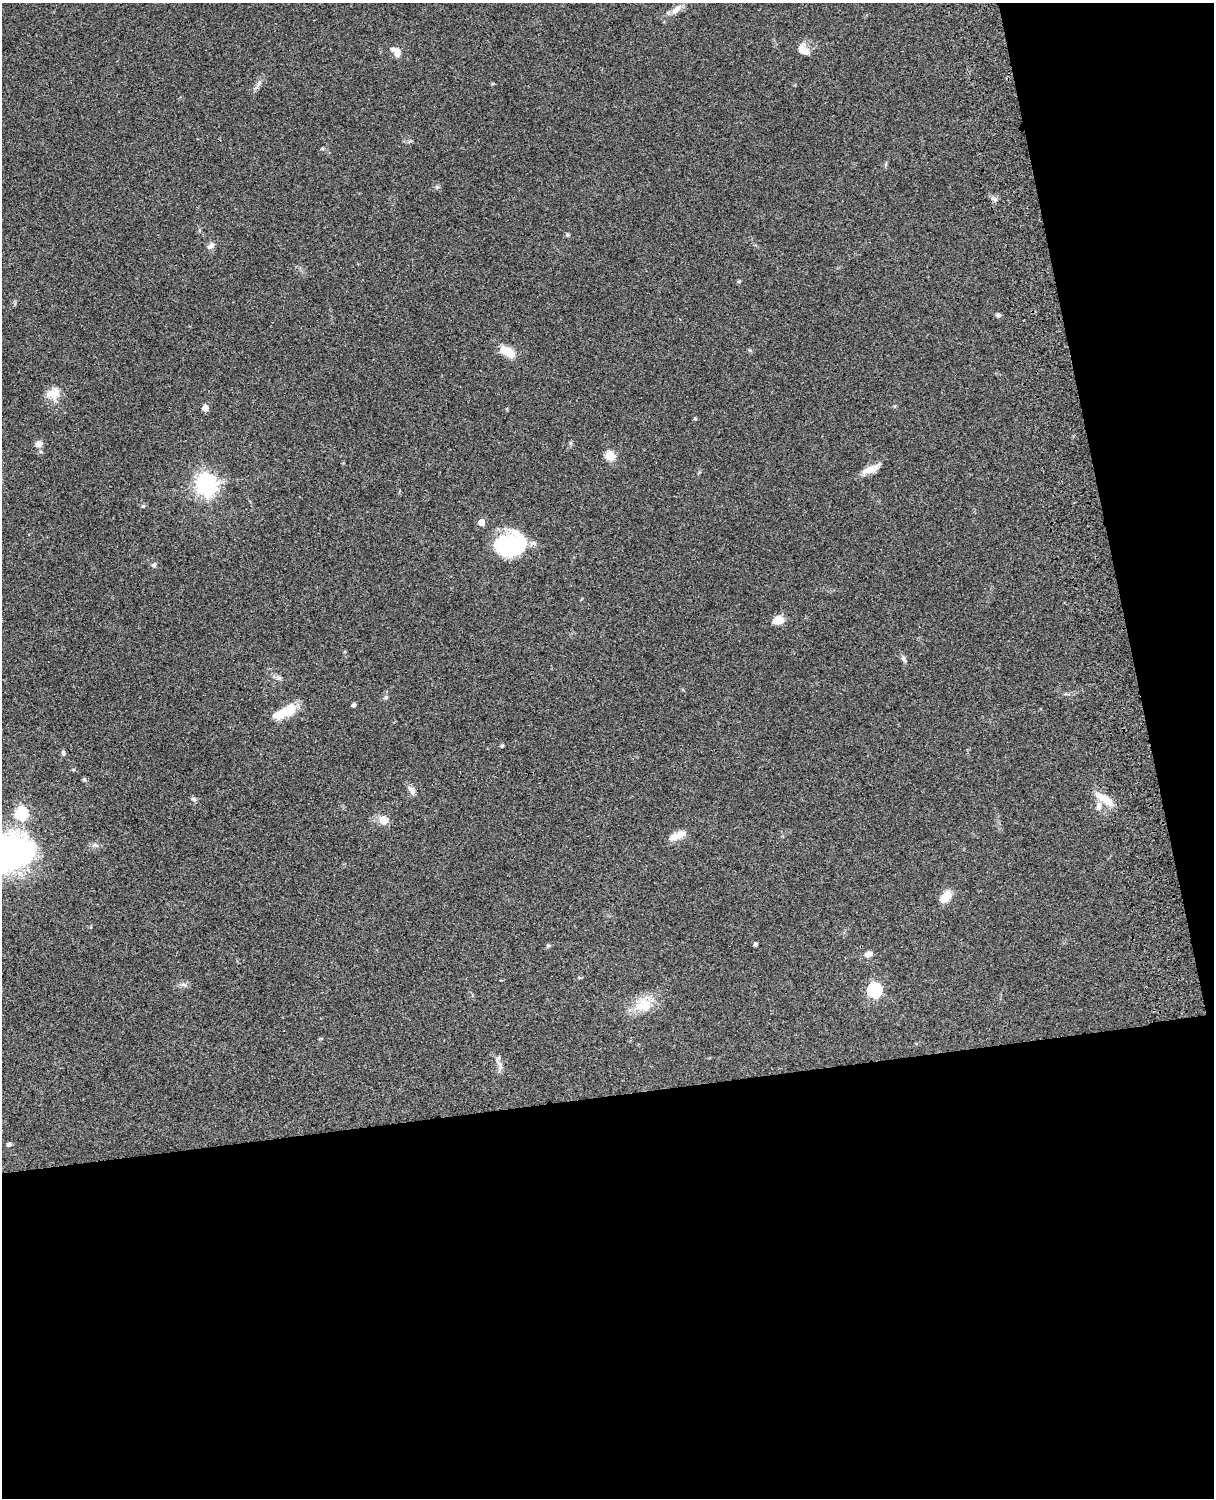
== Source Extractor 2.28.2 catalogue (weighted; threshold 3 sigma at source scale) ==
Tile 12 of 4 x 3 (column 4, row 3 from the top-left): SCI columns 3759-4970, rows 277-1772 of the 5090 x 4927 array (HDU 1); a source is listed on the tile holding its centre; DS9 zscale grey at full resolution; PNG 1216 x 1500 px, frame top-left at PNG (2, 3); no overlay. Shown black and unused: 33% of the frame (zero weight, under 3 of 4 exposures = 6% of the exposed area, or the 3 px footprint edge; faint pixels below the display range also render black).
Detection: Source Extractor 2.28.2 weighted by HDU 2 'WHT'; one run over the whole footprint, this tile lists its part. Background 0.0756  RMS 0.0057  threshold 0.0257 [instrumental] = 3 sigma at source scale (4.5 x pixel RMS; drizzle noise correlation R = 1.50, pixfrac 1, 0.05/0.05 arcsec/px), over >= 5 px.
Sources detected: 48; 1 inside a brighter object's white glare — not listed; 1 inside a brighter listed object's ellipse — not listed separately; the other 46 listed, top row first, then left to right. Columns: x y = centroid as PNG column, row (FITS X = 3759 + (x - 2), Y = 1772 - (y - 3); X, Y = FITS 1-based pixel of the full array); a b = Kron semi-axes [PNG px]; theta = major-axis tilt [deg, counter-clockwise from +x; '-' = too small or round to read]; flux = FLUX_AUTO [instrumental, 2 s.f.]
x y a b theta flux
676 9 16 8 45 3.8
804 50 17 9 -38 5.6
396 51 14 9 -41 4.7
259 84 10 3 69 1.4
994 199 10 6 -29 1.8
567 235 5 4 - 0.85
211 246 11 7 35 2.3
739 281 6 3 18 0.6
998 315 6 5 - 1.4
507 352 18 9 -27 9.2
53 393 20 13 27 7.3
205 408 5 5 - 5.6
695 419 5 4 - 0.64
39 444 9 8 - 2.6
41 451 5 5 - 0.89
610 455 5 5 - 28
870 469 25 8 23 5.9
206 485 8 7 - 360
143 506 6 5 - 0.75
481 522 5 4 - 8
513 545 32 23 -7 45
153 565 7 5 -2 1.2
778 620 13 9 16 5.6
903 659 9 5 -68 1.4
386 698 6 5 - 0.95
353 705 4 4 - 1.6
283 713 31 10 27 13
502 746 5 4 - 0.66
63 753 7 5 82 1
84 780 6 5 - 0.88
411 790 13 7 -58 2.5
194 799 8 5 -41 1.1
1105 799 29 9 -34 8.5
1099 806 11 7 84 2.6
21 813 6 6 - 63
383 820 12 10 -43 5.3
674 836 16 11 17 4.7
11 853 31 26 9 190
946 897 11 7 48 12
755 944 4 3 - 1.4
868 954 8 6 13 3
183 984 8 5 -30 1.4
875 990 7 6 - 89
643 1005 25 18 17 13
500 1065 14 6 -73 2.8
9 1144 6 5 - 1.2
Isophote crosses this tile's border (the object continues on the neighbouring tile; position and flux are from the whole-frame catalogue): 1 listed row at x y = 11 853